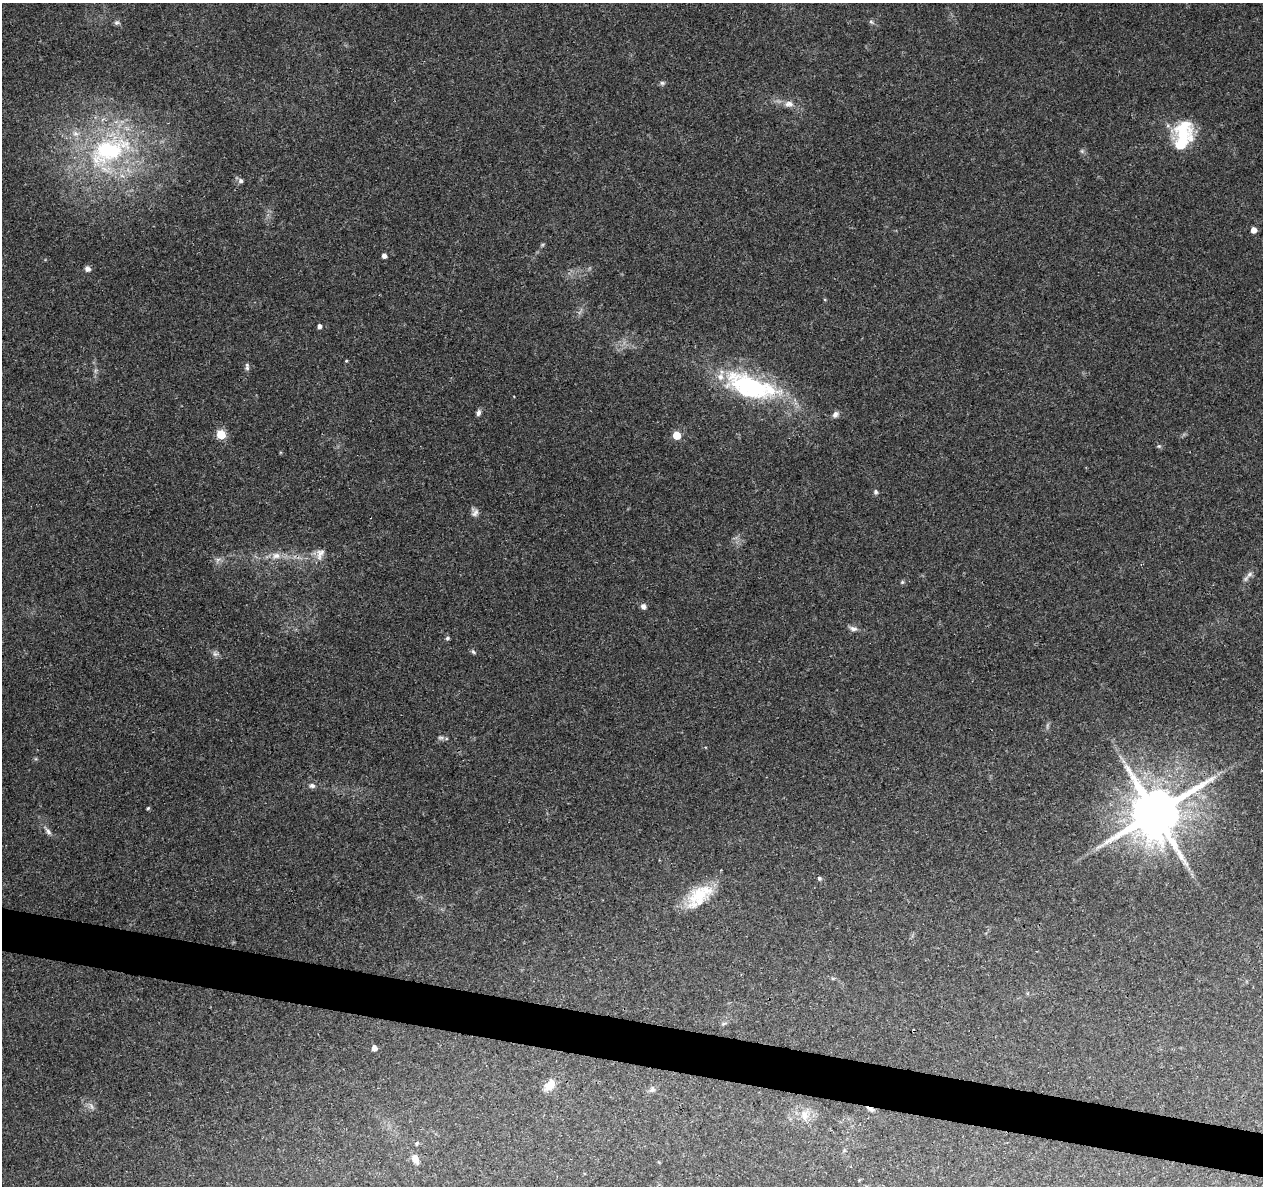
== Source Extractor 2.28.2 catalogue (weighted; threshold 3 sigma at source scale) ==
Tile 6 of 4 x 4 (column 2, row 2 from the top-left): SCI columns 1262-2522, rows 2592-3775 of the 5053 x 5244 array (HDU 1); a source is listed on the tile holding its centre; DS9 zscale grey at full resolution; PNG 1265 x 1188 px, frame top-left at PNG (2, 3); no overlay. Shown black and unused: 4% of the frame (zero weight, under 3 of 4 exposures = <1% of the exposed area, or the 3 px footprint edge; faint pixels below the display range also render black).
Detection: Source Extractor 2.28.2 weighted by HDU 2 'WHT'; one run over the whole footprint, this tile lists its part. Background 0.0901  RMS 0.0035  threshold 0.0156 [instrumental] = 3 sigma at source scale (4.5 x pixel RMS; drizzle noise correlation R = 1.50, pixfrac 1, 0.0396/0.0396 arcsec/px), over >= 5 px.
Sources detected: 51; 1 cosmic-ray / hot-pixel residue — not listed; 2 inside a brighter listed object's ellipse — not listed separately; the other 48 listed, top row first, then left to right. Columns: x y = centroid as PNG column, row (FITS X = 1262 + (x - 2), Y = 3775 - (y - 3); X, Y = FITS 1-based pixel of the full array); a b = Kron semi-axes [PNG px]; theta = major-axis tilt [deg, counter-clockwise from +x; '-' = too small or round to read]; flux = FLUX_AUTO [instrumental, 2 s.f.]
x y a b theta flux
871 22 7 5 -43 0.67
117 23 9 5 0 0.72
662 83 7 6 - 0.7
789 104 13 8 -7 2.3
1183 135 37 20 78 19
109 151 65 34 25 56
1082 151 6 5 - 0.62
240 181 7 6 - 1
1253 230 6 5 - 2.1
384 256 5 4 - 1.5
87 269 8 7 - 1.2
320 326 4 4 - 1.3
346 361 3 3 - 0.35
247 367 11 5 -86 0.91
751 386 74 28 -18 47
478 413 8 5 70 1.1
835 414 9 7 57 1.3
221 434 5 5 - 16
677 435 5 5 - 12
1159 446 6 4 42 0.48
876 492 7 5 -89 0.76
475 512 11 9 66 1.6
320 554 17 10 67 2.9
276 556 14 9 13 3.1
218 560 8 5 44 0.98
1249 574 10 6 46 1.4
902 582 6 5 - 0.5
643 606 7 6 - 1.3
853 628 11 6 -14 1.4
447 638 5 5 - 0.73
473 652 7 4 -62 0.56
215 654 8 8 - 1.2
441 737 9 4 0 0.78
312 786 8 6 -2 1.1
148 808 5 4 - 0.41
1155 813 17 14 66 2200
48 831 11 6 -50 1.3
819 878 6 5 - 0.62
699 895 38 17 38 13
724 1023 8 3 19 0.59
374 1048 4 4 - 2.9
549 1085 13 9 46 5
652 1089 9 7 52 1.2
91 1106 10 4 -60 0.95
870 1109 11 5 -25 1.1
805 1116 18 9 -80 3.7
416 1143 6 5 - 0.54
415 1159 10 6 -62 3.3
Overlapping masked pixels (flux is a lower limit): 2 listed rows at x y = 1155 813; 870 1109